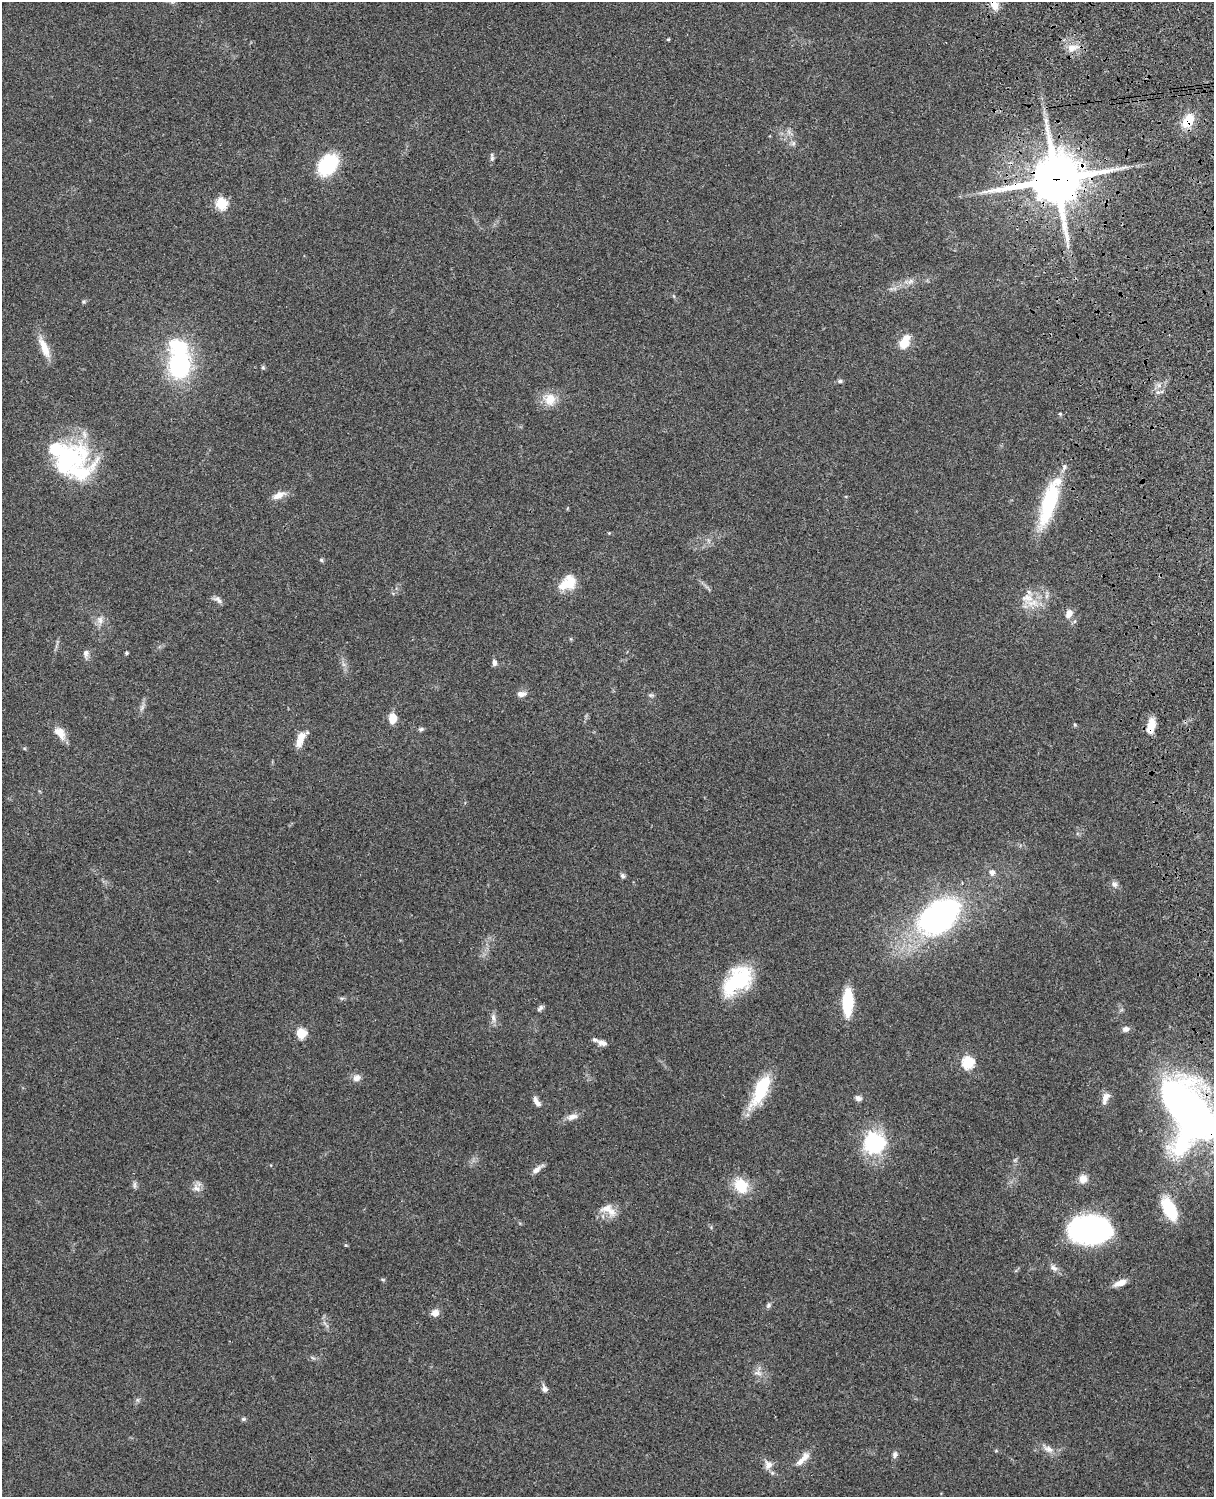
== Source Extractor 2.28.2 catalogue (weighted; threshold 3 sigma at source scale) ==
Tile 6 of 4 x 3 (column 2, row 2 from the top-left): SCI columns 1332-2543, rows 1660-3154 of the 5089 x 4927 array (HDU 1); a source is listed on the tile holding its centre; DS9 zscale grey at full resolution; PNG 1216 x 1499 px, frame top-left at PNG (2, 2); no overlay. Shown black and unused: <1% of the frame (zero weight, under 3 of 4 exposures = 6% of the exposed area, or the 3 px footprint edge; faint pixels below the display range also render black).
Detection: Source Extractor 2.28.2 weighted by HDU 2 'WHT'; one run over the whole footprint, this tile lists its part. Background 0.0899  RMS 0.0062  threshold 0.0277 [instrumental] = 3 sigma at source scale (4.5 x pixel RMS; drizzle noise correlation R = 1.50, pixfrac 1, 0.05/0.05 arcsec/px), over >= 5 px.
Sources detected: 94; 4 inside a brighter object's white glare — not listed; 5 inside a brighter listed object's ellipse — not listed separately; the other 85 listed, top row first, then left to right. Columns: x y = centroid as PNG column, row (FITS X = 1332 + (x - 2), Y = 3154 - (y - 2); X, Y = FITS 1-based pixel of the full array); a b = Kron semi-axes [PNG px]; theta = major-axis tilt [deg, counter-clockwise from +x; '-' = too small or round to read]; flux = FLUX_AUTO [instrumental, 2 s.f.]
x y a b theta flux
994 5 16 9 -67 6.4
668 39 4 3 - 0.7
1073 48 18 9 13 6.5
1188 121 17 11 55 14
793 143 7 6 - 1.5
492 158 9 5 90 1.6
328 165 17 12 50 52
1056 179 17 16 - 3000
221 204 6 6 - 50
910 281 9 6 22 2.4
84 302 6 4 1 0.85
904 343 13 8 63 14
44 348 29 9 -67 9.4
179 365 30 23 -89 72
263 367 6 5 - 0.86
840 381 7 5 0 1.2
1158 392 6 6 - 1.7
550 399 15 14 - 10
1060 414 5 3 - 0.68
69 458 54 34 19 65
278 495 18 8 23 5.2
1049 501 52 17 72 45
609 533 4 4 - 0.52
321 560 5 5 - 1
567 585 24 13 15 11
1027 598 19 14 5 10
218 600 13 6 -36 2.4
1069 613 11 8 67 4.2
100 620 12 8 -81 3.7
1075 621 6 4 70 0.91
126 653 4 3 - 0.87
86 654 12 7 -90 2.5
494 662 8 5 -89 2
521 694 12 6 1 3.5
651 695 9 3 4 1.1
142 708 10 5 67 1.9
393 718 9 7 -88 8.7
1075 725 6 4 -19 0.74
1151 726 15 7 77 12
421 729 7 5 2 1.2
60 733 18 10 -48 7.4
301 739 21 9 62 7.8
992 872 6 6 - 2.9
622 876 7 5 -57 1.6
1114 884 9 7 -73 2.3
939 917 31 19 34 220
738 980 39 23 45 43
342 998 6 4 17 0.98
848 1002 21 8 89 36
540 1008 9 5 45 1.5
493 1018 12 6 -75 2.8
1126 1029 8 6 4 2.8
301 1033 5 5 - 32
602 1043 13 7 -11 3
968 1063 6 6 - 63
357 1078 11 9 27 3.3
761 1090 40 14 64 31
1106 1097 15 9 62 4.4
858 1098 8 7 - 2.2
537 1102 14 6 -59 3.3
1189 1109 69 37 -50 310
572 1117 15 7 16 4.1
874 1143 26 25 - 44
537 1169 16 6 38 3.5
1083 1179 11 10 - 4.7
135 1185 11 4 90 1.5
741 1186 19 15 -58 17
196 1188 13 9 -47 3.9
1169 1209 26 13 -61 25
609 1210 25 13 -31 8
1092 1230 35 22 0 150
346 1245 5 3 - 0.55
1054 1268 12 7 -37 2.8
383 1280 6 4 -19 0.75
1120 1283 16 7 20 5.3
768 1305 8 5 44 1.4
435 1313 9 8 - 4
758 1373 13 7 -12 3.2
544 1388 10 7 -66 2.4
243 1419 6 5 - 1
1048 1449 15 8 -25 4.6
996 1451 5 3 - 0.63
895 1455 8 7 - 2
803 1459 24 8 44 6
768 1465 12 10 -86 4.4
Overlapping masked pixels (flux is a lower limit): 5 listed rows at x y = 994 5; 1188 121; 1056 179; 1151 726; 1189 1109
Isophote crosses this tile's border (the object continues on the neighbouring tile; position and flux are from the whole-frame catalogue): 2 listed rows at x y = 994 5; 1189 1109